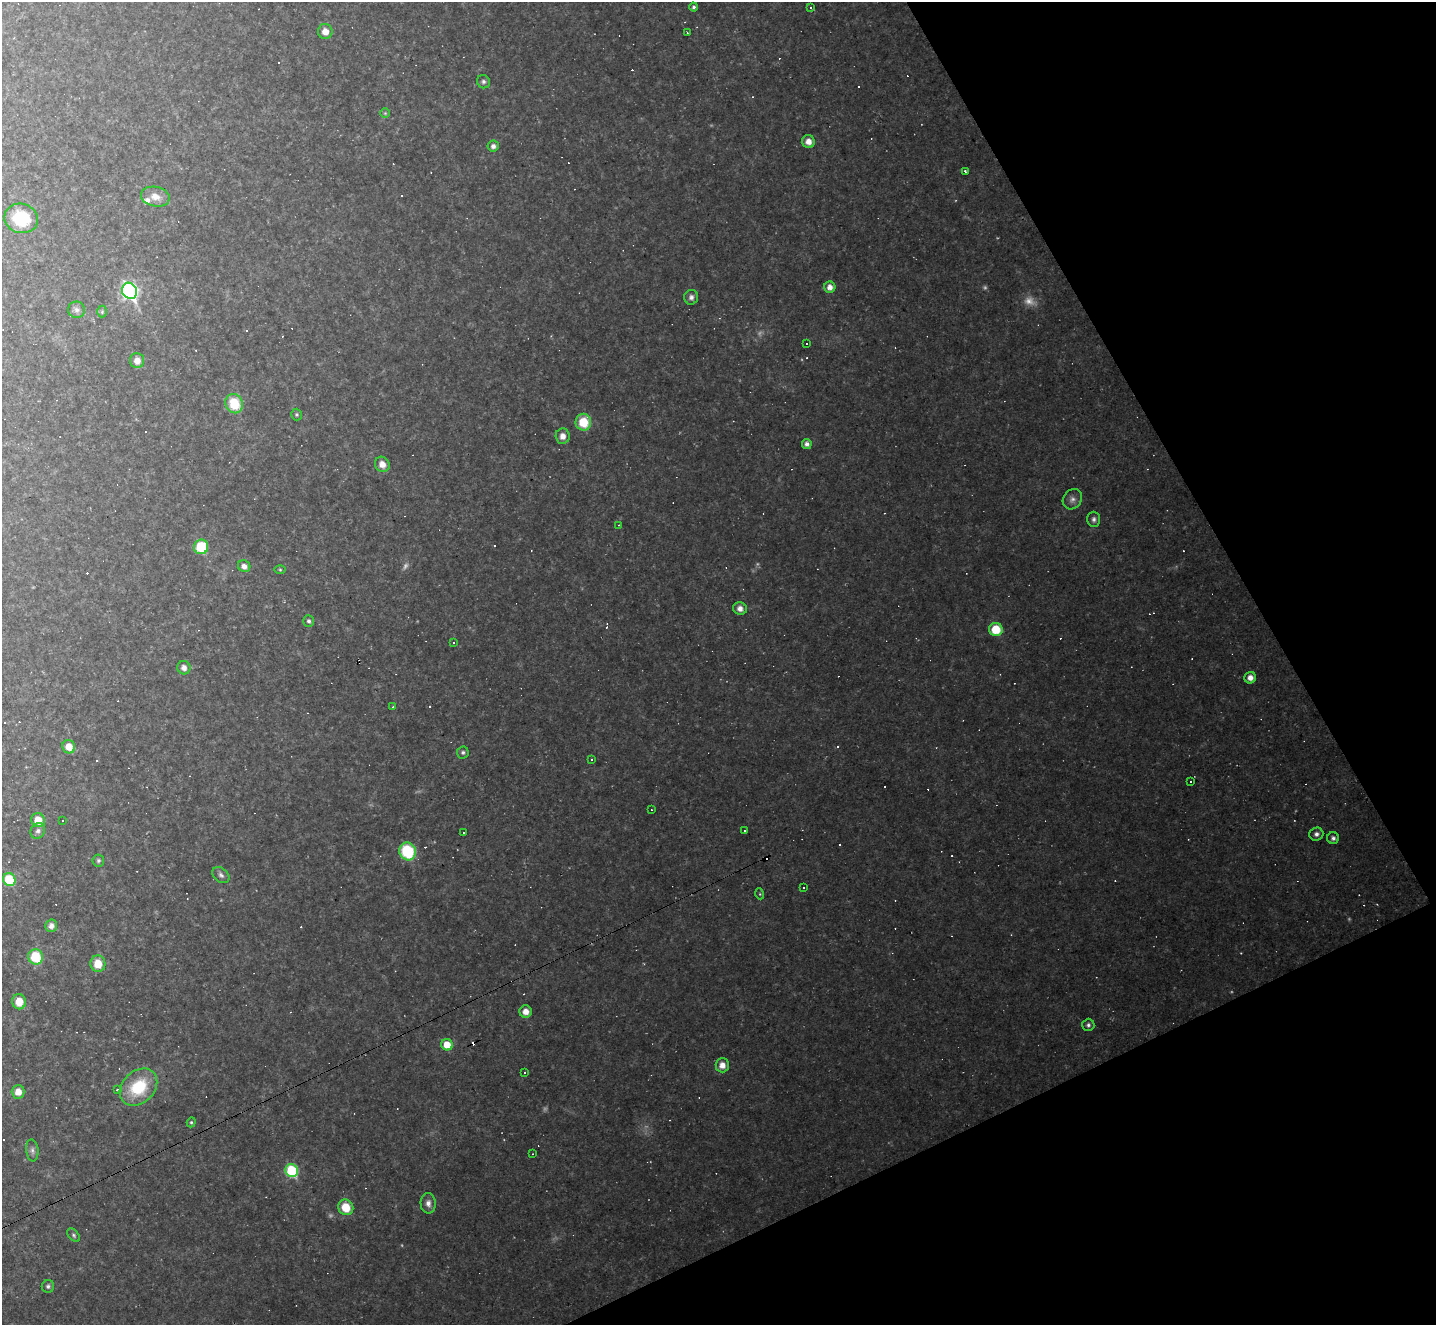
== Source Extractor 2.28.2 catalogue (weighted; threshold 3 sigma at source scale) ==
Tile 12 of 4 x 4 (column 4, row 3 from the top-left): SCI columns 4305-5738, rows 1609-2931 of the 5738 x 5727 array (HDU 1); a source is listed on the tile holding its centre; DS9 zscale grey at full resolution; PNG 1438 x 1327 px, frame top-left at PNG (2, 2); each listed source drawn as its Kron ellipse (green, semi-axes under 4 px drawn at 4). Shown black and unused: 22% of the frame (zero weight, under 2 of 3 exposures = <1% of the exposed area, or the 3 px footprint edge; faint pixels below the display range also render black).
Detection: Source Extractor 2.28.2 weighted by HDU 2 'WHT'; one run over the whole footprint, this tile lists its part. Background 0.137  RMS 0.012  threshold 0.0528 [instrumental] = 3 sigma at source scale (4.5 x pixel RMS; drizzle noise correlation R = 1.50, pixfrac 1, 0.05/0.05 arcsec/px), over >= 5 px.
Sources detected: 133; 6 too faint to see at this stretch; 51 cosmic-ray / hot-pixel residue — neither listed nor drawn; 1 inside a brighter listed object's ellipse — not listed separately; the other 75 listed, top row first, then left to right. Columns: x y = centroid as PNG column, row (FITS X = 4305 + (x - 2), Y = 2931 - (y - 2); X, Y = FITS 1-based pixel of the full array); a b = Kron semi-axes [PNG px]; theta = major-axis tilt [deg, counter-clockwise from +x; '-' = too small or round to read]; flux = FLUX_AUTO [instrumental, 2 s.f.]
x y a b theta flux
694 7 4 4 - 2.5
810 8 3 3 - 33
325 31 7 7 - 9.9
687 33 3 2 - 0.8
483 82 7 6 - 3.3
385 113 5 5 - 1.4
808 142 6 6 - 9
493 146 5 5 - 4.2
965 171 3 2 - 2.3
155 197 14 9 -12 11
21 218 17 14 -17 49
830 287 5 5 - 8
130 291 8 7 - 280
691 297 7 7 - 4.2
77 310 8 8 - 4.6
102 312 6 5 - 1.7
806 344 3 3 - 11
137 360 7 7 - 9.3
234 404 10 8 -65 35
296 415 6 5 - 1.7
583 422 8 8 - 33
563 436 7 7 - 8.4
807 444 5 5 - 4.9
382 464 8 7 - 10
1072 499 11 9 54 5.7
1094 519 7 6 - 3.4
619 525 3 2 - 1.1
201 547 7 7 - 43
244 566 6 5 - 5.5
280 570 5 3 - 1.2
740 608 7 6 - 6.1
309 621 6 5 - 2.8
996 629 7 6 - 33
453 643 3 2 - 1.5
184 668 7 6 - 5.8
1250 678 6 5 - 7.2
393 707 3 3 - 0.94
69 747 7 6 - 13
463 752 6 6 - 2.4
592 759 3 2 - 2
1190 782 3 3 - 2.4
651 810 2 2 - 0.79
38 820 7 6 - 18
62 820 3 3 - 1.8
745 830 3 3 - 4.9
38 831 8 7 - 3.8
464 833 3 3 - 1.6
1316 834 7 6 - 4.1
1333 838 6 6 - 3.2
408 851 9 8 - 67
98 860 6 6 - 2.4
221 875 9 7 -41 3.8
9 880 7 6 - 44
804 887 3 3 - 7.9
760 894 5 3 - 1.1
51 926 6 6 - 6.5
35 957 8 7 - 43
98 964 8 7 - 19
19 1002 7 7 - 16
526 1012 6 6 - 9.5
1088 1025 6 6 - 2.9
447 1045 6 5 - 21
722 1065 7 6 - 8.4
525 1072 3 3 - 3.2
138 1087 21 16 44 55
118 1090 4 3 - 3.8
18 1092 7 6 - 11
191 1122 5 4 - 1.6
32 1150 11 6 -84 4
533 1154 3 2 - 0.68
292 1170 7 6 - 88
428 1203 10 7 -89 6.3
346 1207 8 7 - 24
74 1235 8 5 -47 2.3
48 1286 6 6 - 2.8